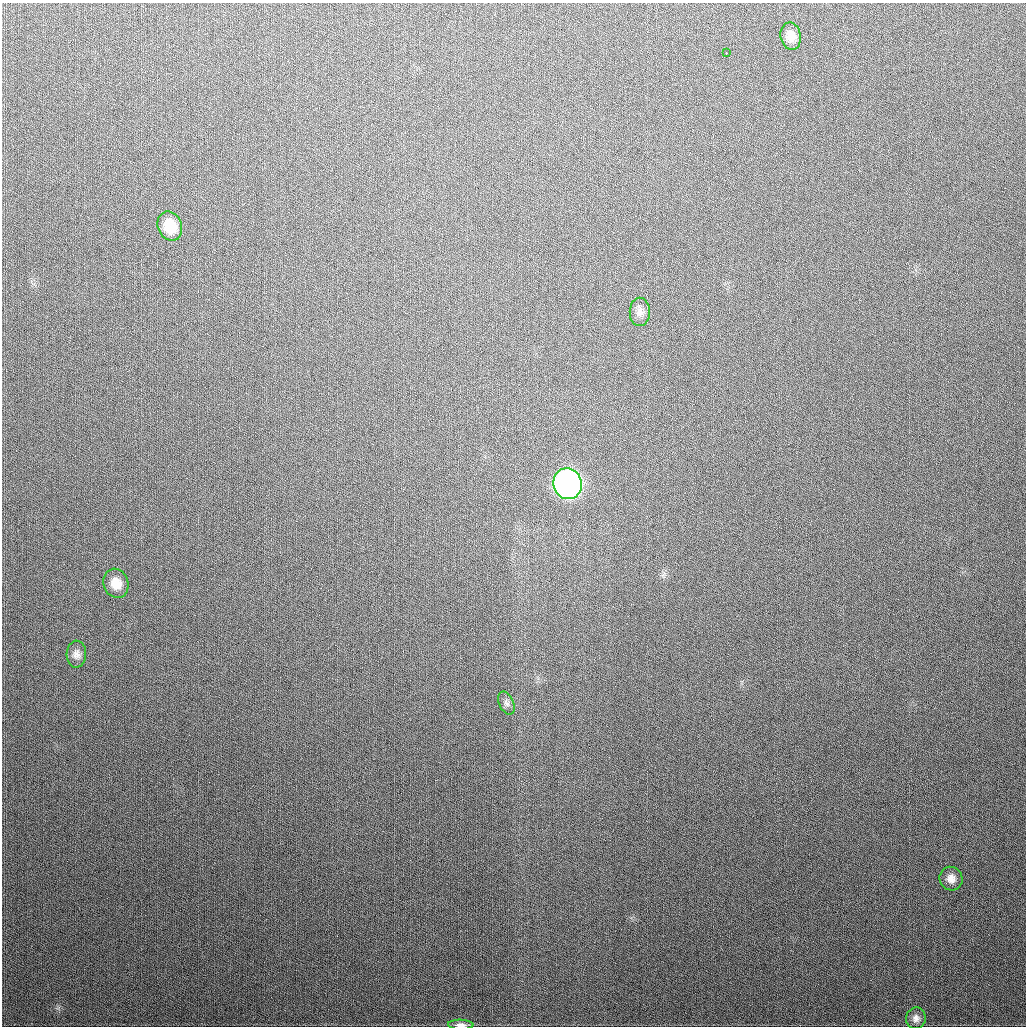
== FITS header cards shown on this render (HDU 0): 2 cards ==
NAXIS1  =                 1024
NAXIS2  =                 1024

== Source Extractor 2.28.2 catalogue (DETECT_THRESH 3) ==
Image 1024 x 1024 px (HDU 0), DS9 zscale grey, 1 PNG px = 1 image px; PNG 1028 x 1028 px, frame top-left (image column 1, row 1024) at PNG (2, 3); each listed source drawn as its Kron ellipse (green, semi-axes under 4 px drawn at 4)
Background 324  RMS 13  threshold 37.6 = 3 sigma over >= 5 px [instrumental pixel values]
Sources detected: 11; all 11 listed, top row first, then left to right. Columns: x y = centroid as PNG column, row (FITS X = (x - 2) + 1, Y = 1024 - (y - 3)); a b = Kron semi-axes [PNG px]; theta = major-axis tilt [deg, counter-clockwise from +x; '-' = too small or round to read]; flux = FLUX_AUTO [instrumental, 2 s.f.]
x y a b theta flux
791 36 14 10 -80 8400
726 53 2 2 - 460
170 226 15 12 -67 22000
640 312 14 10 89 5900
568 484 15 14 - 520000
116 583 15 12 -71 13000
76 654 13 10 88 5500
506 703 12 7 -66 3100
951 879 12 11 - 7100
916 1018 11 10 - 4800
461 1025 13 5 -2 4200
At the frame edge (FLAGS 8, measured only in part): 1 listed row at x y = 461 1025